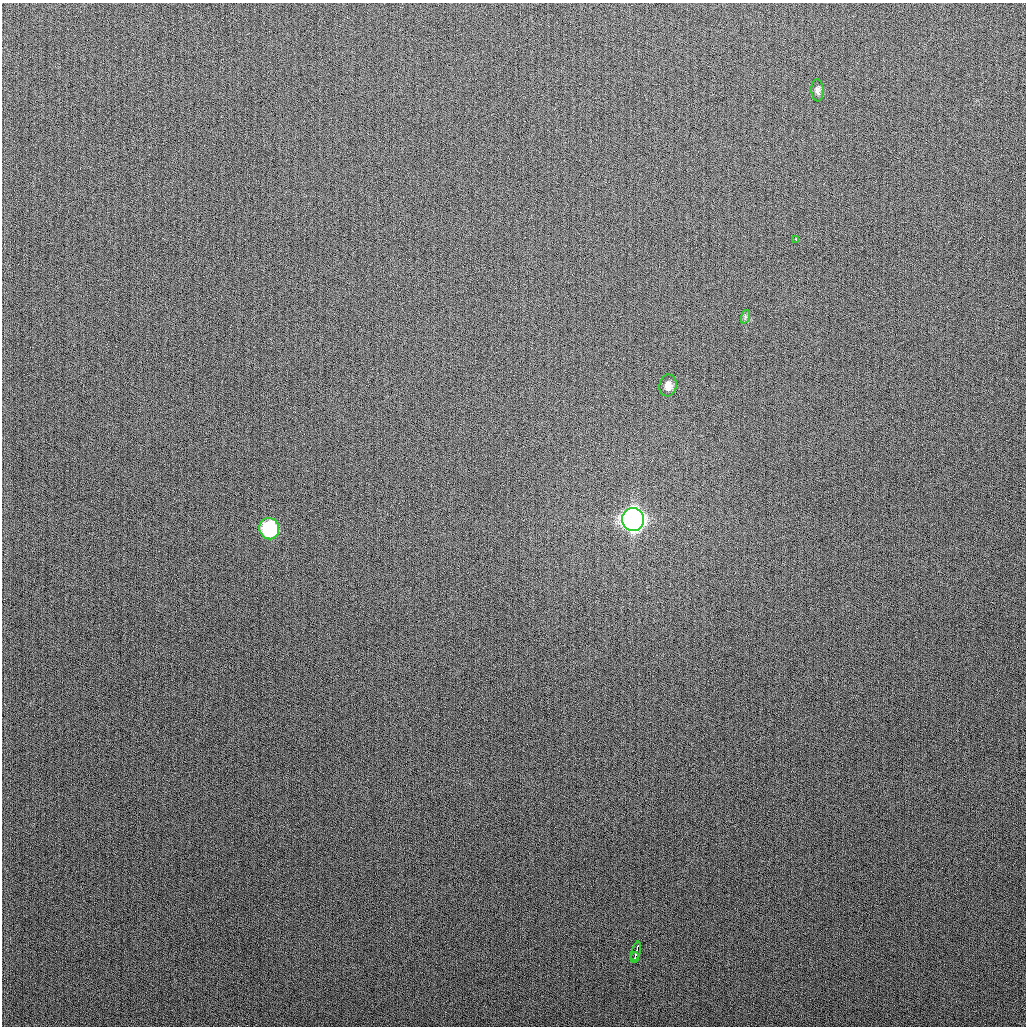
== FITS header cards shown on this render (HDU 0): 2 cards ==
NAXIS1  =                 1024
NAXIS2  =                 1024

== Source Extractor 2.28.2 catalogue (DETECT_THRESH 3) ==
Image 1024 x 1024 px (HDU 0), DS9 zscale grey, 1 PNG px = 1 image px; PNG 1028 x 1028 px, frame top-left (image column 1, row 1024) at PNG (2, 3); each listed source drawn as its Kron ellipse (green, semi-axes under 4 px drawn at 4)
Background 265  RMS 10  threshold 31.2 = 3 sigma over >= 5 px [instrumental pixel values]
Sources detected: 8; all 8 listed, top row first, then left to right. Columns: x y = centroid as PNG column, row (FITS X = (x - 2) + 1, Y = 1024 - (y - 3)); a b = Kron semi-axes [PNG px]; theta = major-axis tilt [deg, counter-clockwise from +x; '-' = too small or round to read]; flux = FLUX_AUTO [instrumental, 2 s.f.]
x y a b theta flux
818 90 11 6 -88 2600
796 240 4 2 - 3300
745 317 7 4 72 1200
668 385 11 8 81 5100
633 519 11 11 - 740000
269 529 11 10 - 83000
636 951 10 3 76 7300
635 958 5 3 - 2700